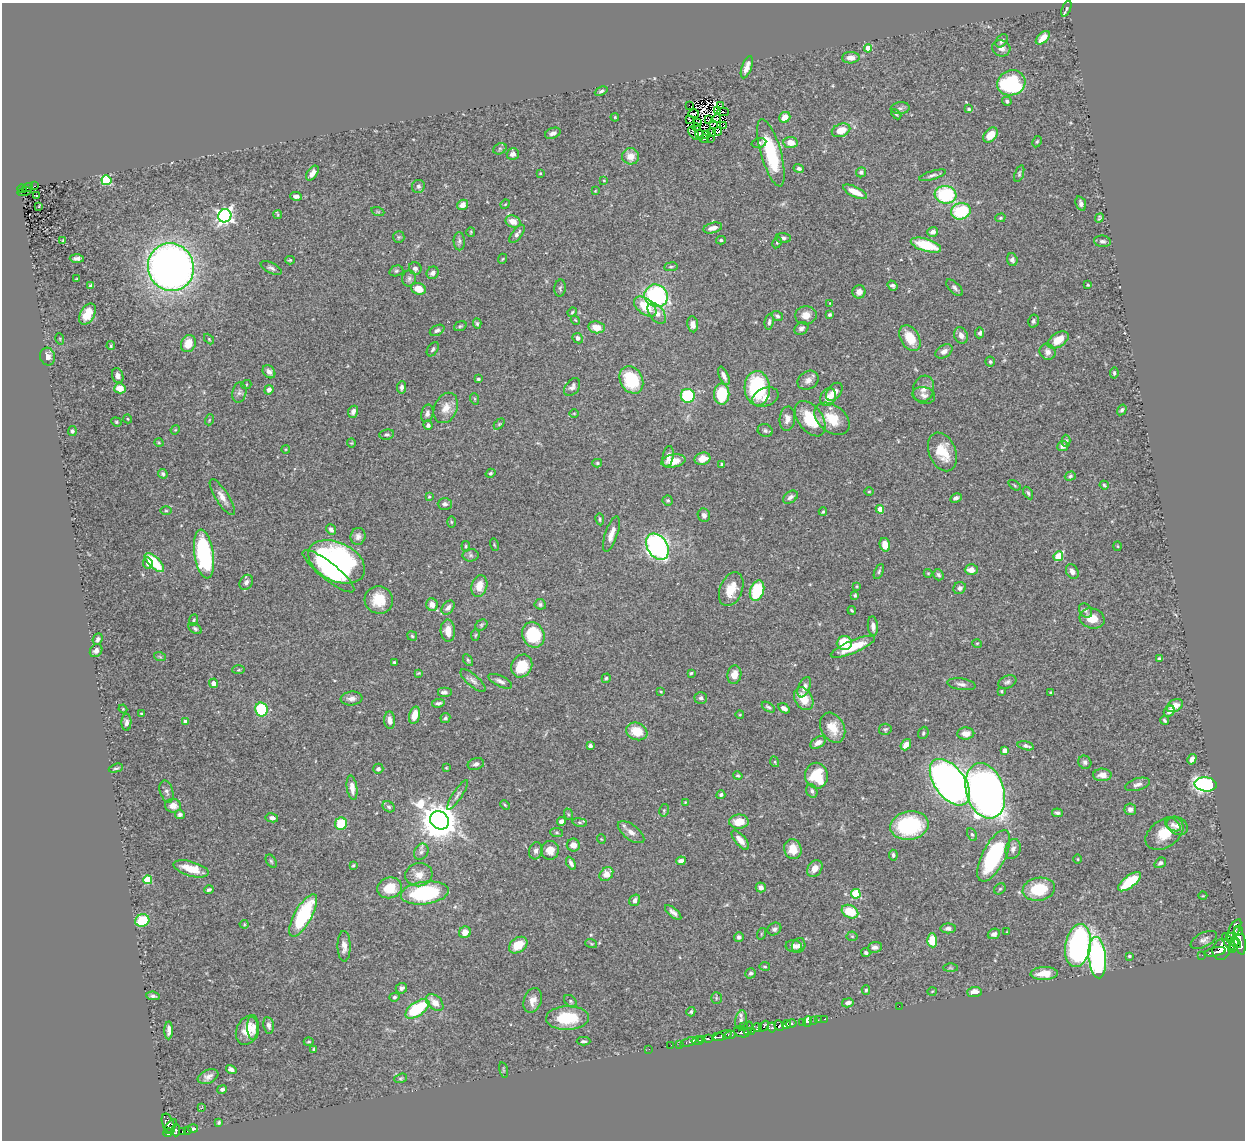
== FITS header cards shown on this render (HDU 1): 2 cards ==
NAXIS1  =                 1243
NAXIS2  =                 1138

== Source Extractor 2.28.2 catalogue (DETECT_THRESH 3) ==
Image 1243 x 1138 px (HDU 1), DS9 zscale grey, 1 PNG px = 1 image px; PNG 1247 x 1142 px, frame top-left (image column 1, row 1138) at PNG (2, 3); each listed source drawn as its Kron ellipse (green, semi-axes under 4 px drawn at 4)
Background 0.471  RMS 0.025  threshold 0.0737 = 3 sigma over >= 5 px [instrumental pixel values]
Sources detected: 476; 4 with non-positive FLUX_AUTO (blend fragments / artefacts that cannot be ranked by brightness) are neither listed nor drawn; the other 472 listed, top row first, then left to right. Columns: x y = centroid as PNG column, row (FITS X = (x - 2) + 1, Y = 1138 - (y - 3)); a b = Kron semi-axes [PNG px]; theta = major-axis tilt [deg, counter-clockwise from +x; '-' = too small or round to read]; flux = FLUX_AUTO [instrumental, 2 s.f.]
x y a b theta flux
1066 9 8 4 67 2.9
1043 38 8 5 44 17
1002 41 7 5 51 6.1
868 48 4 4 - 32
1001 48 9 8 - 8.8
851 58 9 5 2 11
747 67 12 5 70 9.9
1011 83 14 12 18 160
601 91 6 4 24 3.5
1007 101 5 4 - 3.9
689 105 3 2 - 47
720 106 2 2 - 0.34
900 108 9 6 7 5.3
969 109 4 4 - 3.4
717 110 4 2 - 1.4
723 112 6 2 1 1.1
694 114 5 2 - 2.2
896 114 6 3 -44 2.1
615 117 4 3 - 1.6
785 117 6 5 - 20
709 119 4 3 - 1.3
716 119 5 3 - 2.7
689 120 4 2 - 1.1
698 122 3 2 - 1.4
714 124 2 2 - 0.52
724 125 3 2 - 0.99
696 127 4 2 - 0.83
841 130 9 6 22 25
718 132 4 3 - 1.3
553 133 8 5 22 6.3
694 133 7 4 -57 0.8
712 133 4 2 - 1.7
706 134 3 3 - 1.1
699 135 5 4 - 3.9
991 135 8 6 47 24
710 138 2 2 - 1.9
704 139 4 3 - 2.4
1037 142 6 4 62 2.1
759 143 7 4 12 3.5
791 143 7 5 -8 18
500 149 7 5 30 2.7
771 153 35 10 -74 110
513 154 6 5 - 6.5
631 156 8 8 - 18
799 168 5 4 - 4
861 172 5 5 - 4.2
312 173 8 5 55 11
540 173 4 3 - 1.4
1019 174 9 4 71 3.1
932 175 14 4 17 5.1
106 180 5 5 - 120
604 180 3 2 - 1.2
34 186 2 2 - 1.3
418 186 7 6 - 4.9
27 187 6 2 18 20
22 189 4 3 - 16
595 191 3 2 - 1.2
25 192 7 3 12 9.1
855 192 13 5 -25 25
36 195 2 2 - 1.9
946 195 11 8 -6 130
296 196 6 4 -4 7
505 204 5 4 - 1.5
1081 204 7 5 -71 5.4
463 205 6 5 - 13
39 206 3 2 - 1
961 211 10 8 15 86
378 212 6 4 -19 1.8
278 215 4 4 - 2
225 216 7 6 - 560
1000 218 5 4 - 2.5
1099 218 5 3 - 2.5
513 221 8 6 -18 16
713 228 9 5 13 11
471 232 5 4 - 1.8
933 232 5 4 - 8.3
517 234 11 5 53 6
399 237 6 5 - 2.6
783 238 7 5 -6 4.4
63 240 3 3 - 1.3
721 240 5 4 - 2.5
459 241 9 5 -89 4
1102 241 8 6 -7 4.8
777 243 6 4 63 2.4
926 245 16 6 -17 58
77 259 7 3 -3 5
502 259 5 3 - 1.5
290 260 5 4 - 2.1
1012 260 6 5 - 4.4
171 267 24 23 - 1300
671 267 7 3 8 2.4
271 268 11 5 -26 4.8
415 268 6 6 - 4.9
396 271 7 5 15 3.1
433 273 6 6 - 7
77 278 3 2 - 1.2
409 278 8 7 - 4.7
1088 285 3 3 - 2
91 286 4 4 - 4.7
893 286 5 4 - 4.3
560 288 8 5 84 3.6
955 288 10 5 -45 4.8
418 289 7 5 -21 21
859 292 6 6 - 7.5
656 296 12 11 - 240
830 303 3 3 - 1
645 306 13 7 -38 42
572 312 5 4 - 1.8
657 313 12 7 -53 12
87 314 11 7 61 23
806 315 11 9 5 15
830 315 4 3 - 3.1
777 316 6 4 -35 3.9
575 320 5 3 - 1.5
1033 321 6 5 - 3.8
769 322 8 4 82 4.7
477 324 5 4 - 2.6
693 324 8 5 -82 7.8
460 326 6 4 21 2.4
597 327 8 6 -9 21
801 328 7 6 - 5.2
437 330 8 5 27 4.8
980 333 5 4 - 4.5
961 335 8 6 -63 8.6
578 338 5 5 - 5.1
910 338 14 9 -60 32
60 339 6 3 -73 1.7
209 339 6 3 -46 1.9
1058 340 12 7 34 25
188 344 9 7 65 23
111 346 4 3 - 2.1
433 349 8 5 55 3.2
944 351 9 6 31 8.5
1048 352 8 7 - 8.1
47 357 9 7 -77 9.1
990 362 5 5 - 3.3
269 372 7 5 -51 6.9
1114 373 6 4 83 3.5
118 376 8 5 -71 7.4
724 376 10 4 -65 7.6
478 379 3 3 - 2.6
631 380 14 11 -62 83
808 380 11 9 33 10
246 385 5 3 - 1.5
402 387 6 4 84 5.7
572 387 10 6 52 7
120 388 5 5 - 26
757 388 17 12 -87 130
924 389 13 10 73 13
269 390 5 4 - 9.2
239 392 10 7 79 5.9
834 392 10 6 52 16
722 394 10 7 89 64
924 395 11 8 -13 8.5
688 396 7 7 - 110
765 397 14 9 21 13
828 397 9 7 62 15
475 399 6 3 -71 2
446 408 16 11 66 20
1122 410 6 4 58 3.2
353 412 6 5 - 6.8
427 413 9 6 78 5.7
574 413 4 3 - 1.4
128 419 5 3 - 1.3
787 419 12 8 85 12
810 419 20 12 -54 61
832 419 19 13 -38 42
209 420 5 3 - 1.4
116 422 5 4 - 2.2
499 424 6 4 45 2
428 425 5 4 - 5
175 430 5 3 - 1.5
72 431 5 4 - 3.5
765 431 8 6 -19 4.5
387 434 7 5 8 3.4
1066 441 6 4 -90 3
159 443 5 3 - 1.4
351 443 4 4 - 1.6
1063 446 5 5 - 7.5
286 449 4 4 - 1.7
942 452 20 13 -66 40
668 456 10 5 80 9.7
702 459 8 6 17 18
673 461 12 6 10 22
597 463 5 4 - 2
722 464 3 3 - 2.3
490 473 5 4 - 2.8
163 474 5 4 - 3
1070 476 6 4 18 2.7
1014 485 7 3 -36 2
1104 485 4 3 - 2.3
869 491 4 3 - 1.4
1028 493 7 4 -60 3.1
222 497 21 6 -57 13
429 497 4 3 - 1.6
790 497 8 5 33 6.1
956 498 6 4 27 5.5
668 500 5 5 - 2.7
445 504 7 5 -1 4.4
880 509 4 4 - 27
166 511 6 3 -1 1.7
823 512 4 3 - 2.4
704 515 7 6 - 6.3
600 519 6 4 -81 2.6
451 522 6 4 -89 2
331 529 5 4 - 5.8
611 534 18 6 71 13
358 536 8 7 - 7.4
494 545 6 2 -76 1.5
885 545 7 5 -76 16
466 546 5 4 - 2.1
1118 546 5 3 - 1.5
657 547 14 10 -57 400
204 554 24 9 -81 230
471 555 8 6 -2 3.9
1058 556 5 4 - 65
337 562 30 19 -26 360
148 563 6 4 -85 6.2
154 563 12 5 -44 56
971 570 6 5 - 13
328 571 32 8 -39 79
879 571 8 4 64 2.8
1072 571 8 5 -58 7
928 573 4 4 - 1.6
938 575 6 4 -56 3.9
246 582 8 6 56 5.8
479 586 11 8 75 22
857 586 3 2 - 1.5
960 588 6 5 - 6
731 589 18 11 68 30
757 590 10 7 71 83
855 595 3 3 - 2.3
379 600 14 13 - 39
540 604 5 5 - 3.3
432 605 6 6 - 12
448 608 8 5 51 7.9
852 610 4 2 - 1.9
1086 610 8 6 -56 4.6
1092 618 12 10 -16 24
194 620 6 4 68 2.4
481 625 6 5 - 2.6
873 626 10 5 -85 8.3
195 628 7 4 -31 2.9
448 631 11 7 -87 19
475 635 6 4 81 2
533 635 13 11 -67 90
412 636 5 4 - 2.3
98 639 6 4 66 4.9
844 643 7 7 - 45
977 643 5 3 - 1.6
853 647 24 6 23 46
96 651 7 6 - 6.6
160 657 6 3 -19 1.8
1159 658 4 3 - 2.9
468 660 6 3 -59 2.4
394 662 3 3 - 2
522 666 12 10 57 45
238 670 6 3 1 1.9
418 673 3 2 - 1.6
691 673 4 4 - 2
734 675 9 7 80 16
606 678 5 4 - 3.2
473 681 16 6 -41 7.8
500 681 13 5 -26 7.1
1007 682 9 6 24 4.6
213 683 5 4 - 8.5
961 684 14 5 -8 7.2
804 687 11 6 67 9
1001 691 4 3 - 1.7
444 692 7 5 0 5.2
661 692 4 3 - 1.5
1050 692 3 2 - 1.6
351 698 11 7 5 8
701 698 6 6 - 4.8
804 699 12 8 -60 25
438 703 6 3 7 3.9
1175 706 9 5 28 19
768 707 7 3 -33 3.1
784 708 6 4 -33 7.7
123 709 4 3 - 1.6
261 709 7 6 - 97
1169 711 6 5 - 8.4
141 713 3 2 - 1.9
414 715 9 5 75 21
740 715 4 3 - 1.3
445 718 5 5 - 3.3
390 720 9 5 -86 9
1164 720 4 3 - 2.3
186 721 4 4 - 14
126 722 8 5 88 5.2
833 728 16 11 -61 28
885 729 6 5 - 3
637 731 11 8 -20 35
923 733 6 5 - 3.2
966 734 8 6 3 15
818 743 8 5 34 10
906 745 6 4 52 17
590 746 4 3 - 4.2
1026 746 8 4 -14 5
1005 750 4 4 - 18
1192 759 5 4 - 7
775 762 5 3 - 1.7
1085 762 7 6 - 4.8
476 764 8 5 17 5.2
116 768 7 4 14 3.1
446 768 3 3 - 1.5
378 769 5 5 - 5
1102 775 9 6 -1 13
738 776 5 4 - 2.3
816 776 13 11 -80 72
950 782 27 15 -53 1100
1138 784 13 6 16 7.3
1206 784 11 7 -5 320
352 788 12 5 -82 12
812 791 7 5 -64 4.8
985 791 28 19 -73 1100
167 792 11 6 -71 6
457 795 17 4 57 6.5
721 795 4 4 - 4.7
685 802 4 3 - 1.3
505 805 5 3 - 1.7
173 806 8 7 - 15
389 807 6 5 - 3.7
1130 809 6 6 - 6.8
664 810 6 4 79 2.3
1057 813 5 4 - 3.4
180 814 5 4 - 4.6
568 814 6 4 -71 2.1
272 818 6 4 -10 6
439 820 10 8 -39 4600
561 821 4 4 - 6.8
580 822 7 3 -9 2.5
739 822 10 7 2 26
341 824 6 6 - 49
1173 825 9 5 -35 5.1
909 826 19 14 10 150
1177 826 11 8 -31 9.3
631 832 15 7 -37 12
557 833 6 4 -7 2.4
1164 833 21 14 35 38
972 834 6 4 -61 2.6
601 839 5 3 - 1.1
740 840 12 5 -49 15
573 845 6 6 - 15
793 849 10 8 -77 26
1013 849 10 7 72 6.9
550 850 9 9 - 18
536 851 9 6 74 6.6
421 852 8 6 57 5.8
893 855 5 4 - 3.2
994 856 28 11 63 170
1078 859 5 3 - 1.4
271 861 7 4 -59 2.5
681 861 5 4 - 8.4
571 863 7 3 -61 5.5
1160 863 6 4 37 4.2
353 865 3 2 - 1.9
815 868 9 6 56 13
191 869 18 7 -17 33
606 874 8 6 48 20
419 875 13 11 8 17
148 880 4 4 - 68
1129 882 14 6 37 63
761 887 5 5 - 9.7
390 888 12 10 15 32
1000 889 6 5 - 2.2
1039 889 16 11 10 62
209 890 4 3 - 3.8
425 893 24 11 7 170
856 894 5 5 - 83
1203 896 4 3 - 1.3
635 900 6 5 - 6.3
673 912 10 4 -41 6.6
850 912 9 6 -27 44
303 915 24 8 61 150
142 920 7 6 - 56
244 924 4 4 - 1.8
948 928 7 5 0 5.3
774 929 7 6 - 4.9
1234 930 12 5 61 42
1238 931 5 3 - 150
465 932 6 5 - 13
1007 932 3 2 - 1.3
761 934 6 3 72 1.8
994 934 6 5 - 4.7
852 936 5 5 - 2.5
739 937 5 4 - 4.8
932 940 7 5 -86 37
1204 940 14 7 27 7.5
1234 940 9 4 -45 1000
1240 941 14 5 -78 1400
1228 942 10 4 -56 600
591 943 6 4 -20 2
518 945 10 7 36 32
344 946 15 6 -90 11
794 946 8 6 -4 9.3
799 946 8 6 60 6.6
1078 946 21 12 80 450
1233 946 8 4 68 790
875 947 7 5 4 7.5
1221 949 11 9 68 1200
1215 952 11 3 12 440
866 953 4 4 - 3.6
1202 955 2 2 - 0.96
1129 956 4 3 - 1.9
1097 958 21 8 -85 320
765 966 5 3 - 1.6
950 968 7 4 0 2.5
751 973 5 5 - 3.3
1044 973 14 6 2 27
401 988 6 5 - 5.2
866 990 5 4 - 2.5
932 991 5 3 - 1.3
974 992 7 5 4 14
153 996 7 4 -9 4.5
394 997 5 4 - 3.1
716 998 6 5 - 2.5
533 1000 13 9 70 15
571 1001 7 5 -43 3
435 1002 10 6 -43 15
848 1003 6 4 10 6.9
899 1006 2 2 - 81
417 1009 14 7 34 98
691 1012 5 4 - 2.5
567 1018 21 12 2 74
824 1019 2 2 - 7.7
741 1020 9 5 79 5.4
818 1020 2 2 - 5.1
814 1021 2 2 - 5.3
802 1022 3 2 - 12
807 1022 5 3 - 27
791 1023 5 3 - 180
786 1024 4 4 - 490
268 1025 8 5 -80 6.4
744 1026 2 2 - 6.3
764 1026 6 3 48 200
779 1026 5 4 - 52
253 1027 12 6 -88 8.7
757 1027 4 4 - 100
772 1027 5 4 - 150
748 1028 6 3 72 18
169 1030 9 4 89 7.4
247 1031 15 10 71 24
751 1031 3 2 - 79
742 1032 8 5 -19 160
723 1035 10 4 19 680
730 1035 5 3 - 92
718 1037 6 2 -2 190
708 1039 3 3 - 140
702 1040 4 3 - 260
584 1041 7 3 0 2.8
697 1041 6 3 9 380
309 1042 5 4 - 2.1
688 1042 9 3 21 70
680 1044 3 2 - 25
671 1045 2 2 - 8.6
314 1049 4 3 - 2.4
649 1049 2 2 - 4.3
231 1070 5 4 - 6.3
503 1070 8 3 -77 1.8
208 1077 11 6 23 8.3
401 1078 7 4 18 2.4
222 1089 5 4 - 4.5
201 1108 3 2 - 4.3
219 1122 4 4 - 2.7
168 1124 10 5 -69 150
171 1126 8 4 52 210
193 1129 5 3 - 3.2
176 1130 6 4 90 47
187 1130 4 2 - 7.4
182 1131 4 3 - 58
168 1133 5 4 - 210
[4 non-positive-flux detections neither listed nor drawn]